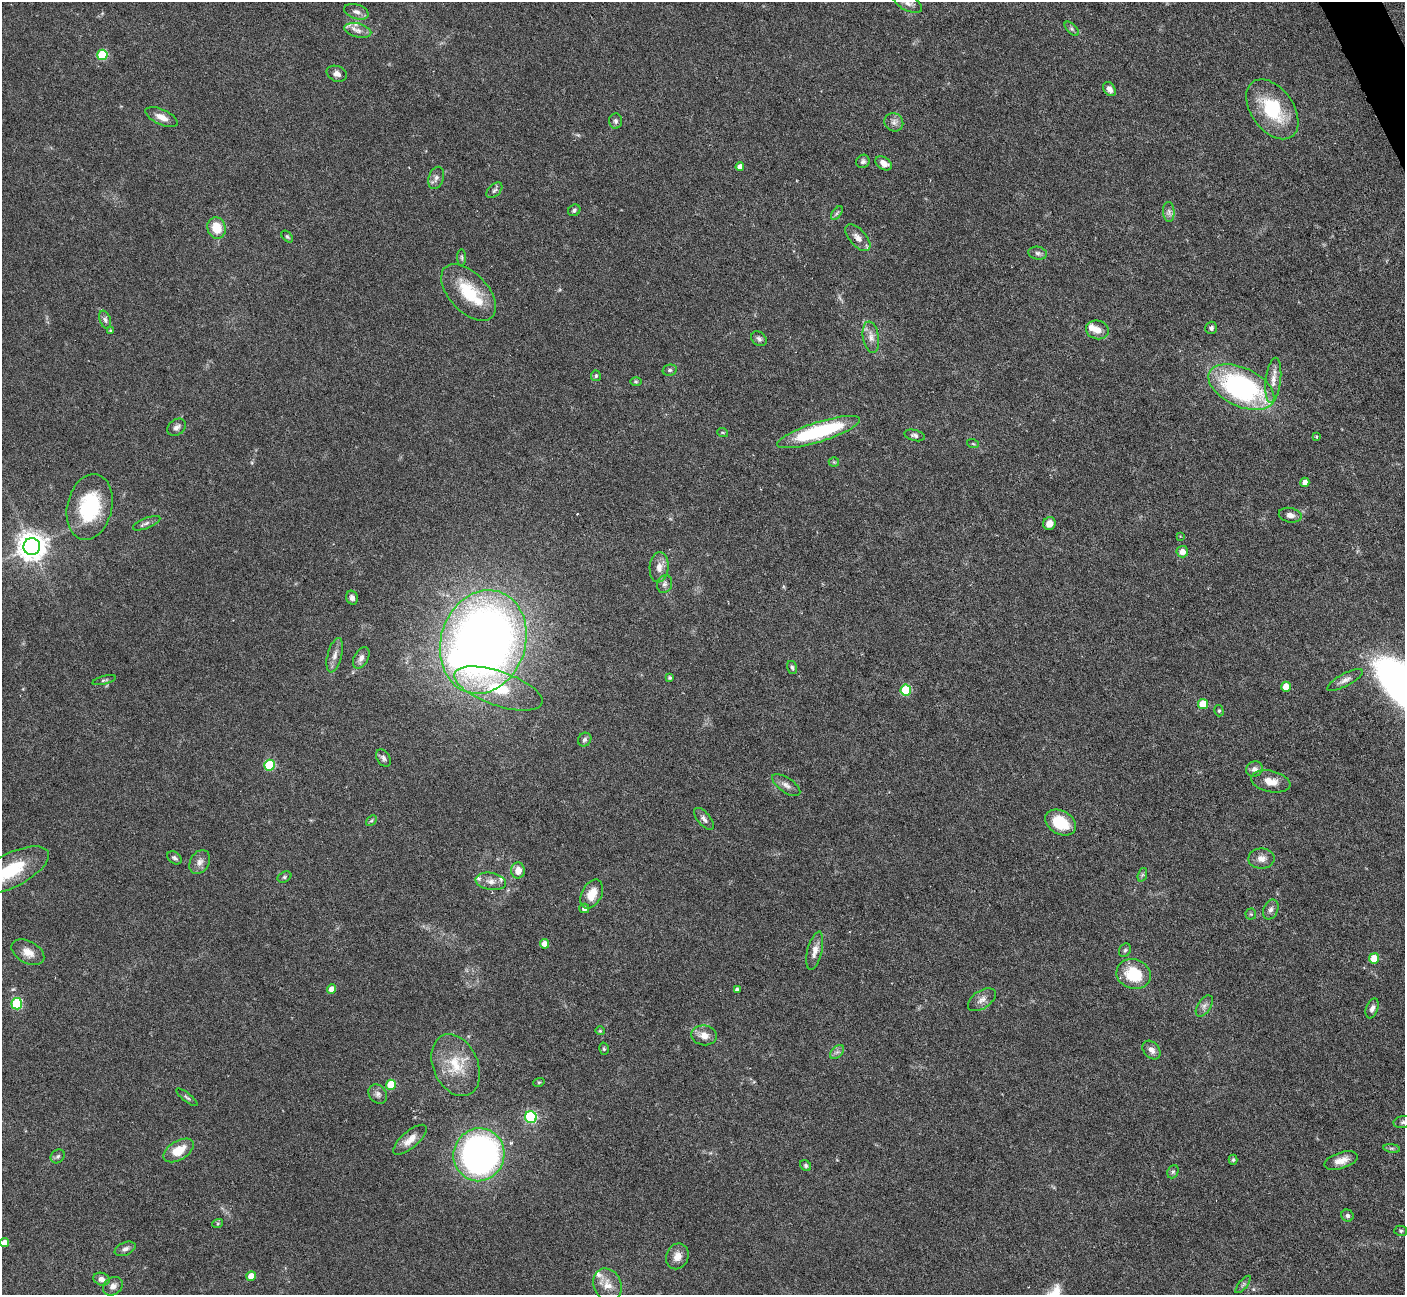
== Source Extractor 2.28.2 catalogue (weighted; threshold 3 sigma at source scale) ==
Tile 10 of 4 x 4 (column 2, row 3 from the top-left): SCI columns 1405-2807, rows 1577-2869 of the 5616 x 5604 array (HDU 1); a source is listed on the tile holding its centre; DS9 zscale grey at full resolution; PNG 1407 x 1297 px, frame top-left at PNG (2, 2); each listed source drawn as its Kron ellipse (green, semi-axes under 4 px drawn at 4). Shown black and unused: <1% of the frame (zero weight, under 4 of 7 exposures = <1% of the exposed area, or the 3 px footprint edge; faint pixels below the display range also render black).
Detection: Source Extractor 2.28.2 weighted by HDU 2 'WHT'; one run over the whole footprint, this tile lists its part. Background 0.0658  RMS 0.0029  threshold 0.0118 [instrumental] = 3 sigma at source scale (4.09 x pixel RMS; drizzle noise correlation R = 1.36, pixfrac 0.8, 0.05/0.05 arcsec/px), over >= 5 px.
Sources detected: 139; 2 inside a brighter object's white glare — neither listed nor drawn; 6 inside a brighter listed object's ellipse — not listed separately; the other 131 listed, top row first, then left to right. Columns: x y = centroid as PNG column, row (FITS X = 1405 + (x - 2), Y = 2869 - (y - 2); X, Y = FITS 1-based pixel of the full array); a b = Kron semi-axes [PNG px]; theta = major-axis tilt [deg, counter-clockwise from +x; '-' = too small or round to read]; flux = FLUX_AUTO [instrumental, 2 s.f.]
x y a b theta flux
908 3 15 7 -28 1.6
356 12 12 7 -18 1.3
1072 29 9 4 -45 0.58
358 30 14 7 -14 1.7
102 55 5 5 - 15
337 74 10 7 -22 1.2
1109 89 8 5 -58 1.3
1272 109 33 21 -55 15
161 117 17 7 -25 2.4
616 121 7 6 - 0.72
894 122 10 9 - 1.3
863 161 7 6 - 0.8
884 163 9 6 -33 2
740 167 4 4 - 1.4
436 178 11 7 70 1.3
494 190 9 5 44 0.71
574 210 6 5 - 0.61
1169 212 10 5 -86 0.94
837 213 8 4 53 0.5
216 228 11 9 -73 5.4
287 237 7 4 -45 0.45
858 238 16 8 -49 1.9
1038 253 9 6 -10 0.85
462 257 8 4 -89 0.45
469 292 34 19 -47 12
105 320 9 5 -71 0.8
1211 328 6 6 - 0.71
1097 330 11 9 -15 2.4
110 331 4 3 - 0.27
871 337 16 8 -80 1.9
759 339 8 6 -42 0.77
670 370 7 5 14 0.51
596 376 5 5 - 0.54
1273 380 23 7 83 2.6
636 382 6 4 0 0.34
1241 387 35 19 -25 50
177 427 10 7 38 1
819 432 43 10 18 27
723 433 5 3 - 0.28
915 435 10 5 -14 0.77
1316 437 3 2 - 0.26
973 444 6 3 -19 0.3
834 462 5 5 - 0.38
1305 482 5 4 - 1.8
90 507 33 22 77 20
1290 515 11 7 -11 1.4
147 523 14 5 22 0.92
1049 523 6 6 - 2.2
1180 536 4 4 - 0.22
32 546 8 8 - 370
1182 552 6 5 - 2.4
659 567 15 9 85 2.2
665 584 9 7 67 1
352 598 7 5 -70 1.1
483 642 53 42 72 260
335 655 17 7 75 1.8
361 658 11 7 61 1.3
792 667 6 5 - 0.46
670 678 4 4 - 0.46
104 680 12 3 14 0.47
1345 680 20 6 28 1.6
1286 687 5 5 - 4.2
498 688 46 17 -19 15
906 690 5 5 - 16
1203 704 5 5 - 6.4
1219 711 6 4 -75 0.41
585 740 7 6 - 0.74
383 758 9 6 -58 0.8
269 765 5 5 - 17
1254 769 8 7 - 1.2
1271 781 20 10 -12 3.2
786 785 16 7 -34 1.5
704 819 13 6 -50 1.1
371 820 6 4 43 0.39
1061 823 16 11 -31 8.5
174 858 8 5 -36 0.71
1261 859 13 10 1 2.1
200 862 13 9 60 1.6
11 870 42 17 26 13
518 870 8 7 - 2.5
1142 875 7 4 71 0.51
284 877 7 5 27 0.5
491 881 15 8 -10 1.9
592 894 15 10 62 4.1
584 908 5 4 - 0.95
1271 910 10 7 66 1.1
1251 914 5 5 - 0.39
544 944 5 4 - 1.9
1125 950 7 5 60 0.48
815 951 19 7 76 2.2
28 952 18 11 -29 2.8
1374 958 5 5 - 5.1
1134 974 17 15 -18 10
332 989 5 4 - 2.2
737 990 4 3 - 0.69
982 1000 15 9 34 1.8
17 1004 5 5 - 19
1204 1006 12 6 56 1.1
1372 1008 10 6 70 1.1
600 1031 4 4 - 0.3
704 1035 13 10 -7 2.4
604 1049 6 4 -77 0.44
1151 1050 10 7 -49 1.4
837 1052 8 5 44 0.82
456 1065 32 22 -66 9.5
539 1082 6 3 18 0.31
391 1085 5 5 - 8.1
378 1094 10 8 -49 1.1
187 1097 13 4 -38 0.58
531 1117 6 6 - 30
1403 1122 9 6 10 0.84
410 1140 21 8 41 2.7
1392 1148 8 4 -8 0.46
178 1150 17 9 31 5.4
479 1155 26 25 - 120
58 1156 7 6 - 0.64
1233 1160 5 4 - 0.42
1341 1160 17 8 17 2.5
806 1166 6 5 - 0.5
1173 1172 7 5 68 0.5
1347 1216 6 5 - 0.61
218 1223 5 3 - 0.28
1401 1231 6 5 - 0.44
5 1243 4 4 - 2
125 1249 11 6 23 1
677 1256 13 11 68 2.5
251 1276 5 4 - 2.8
102 1279 8 6 -18 1.3
1243 1284 11 3 50 0.49
608 1285 17 13 -65 3.4
113 1286 11 8 35 1.4
Isophote crosses this tile's border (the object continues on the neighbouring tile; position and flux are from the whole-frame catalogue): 3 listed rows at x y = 908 3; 11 870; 1403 1122